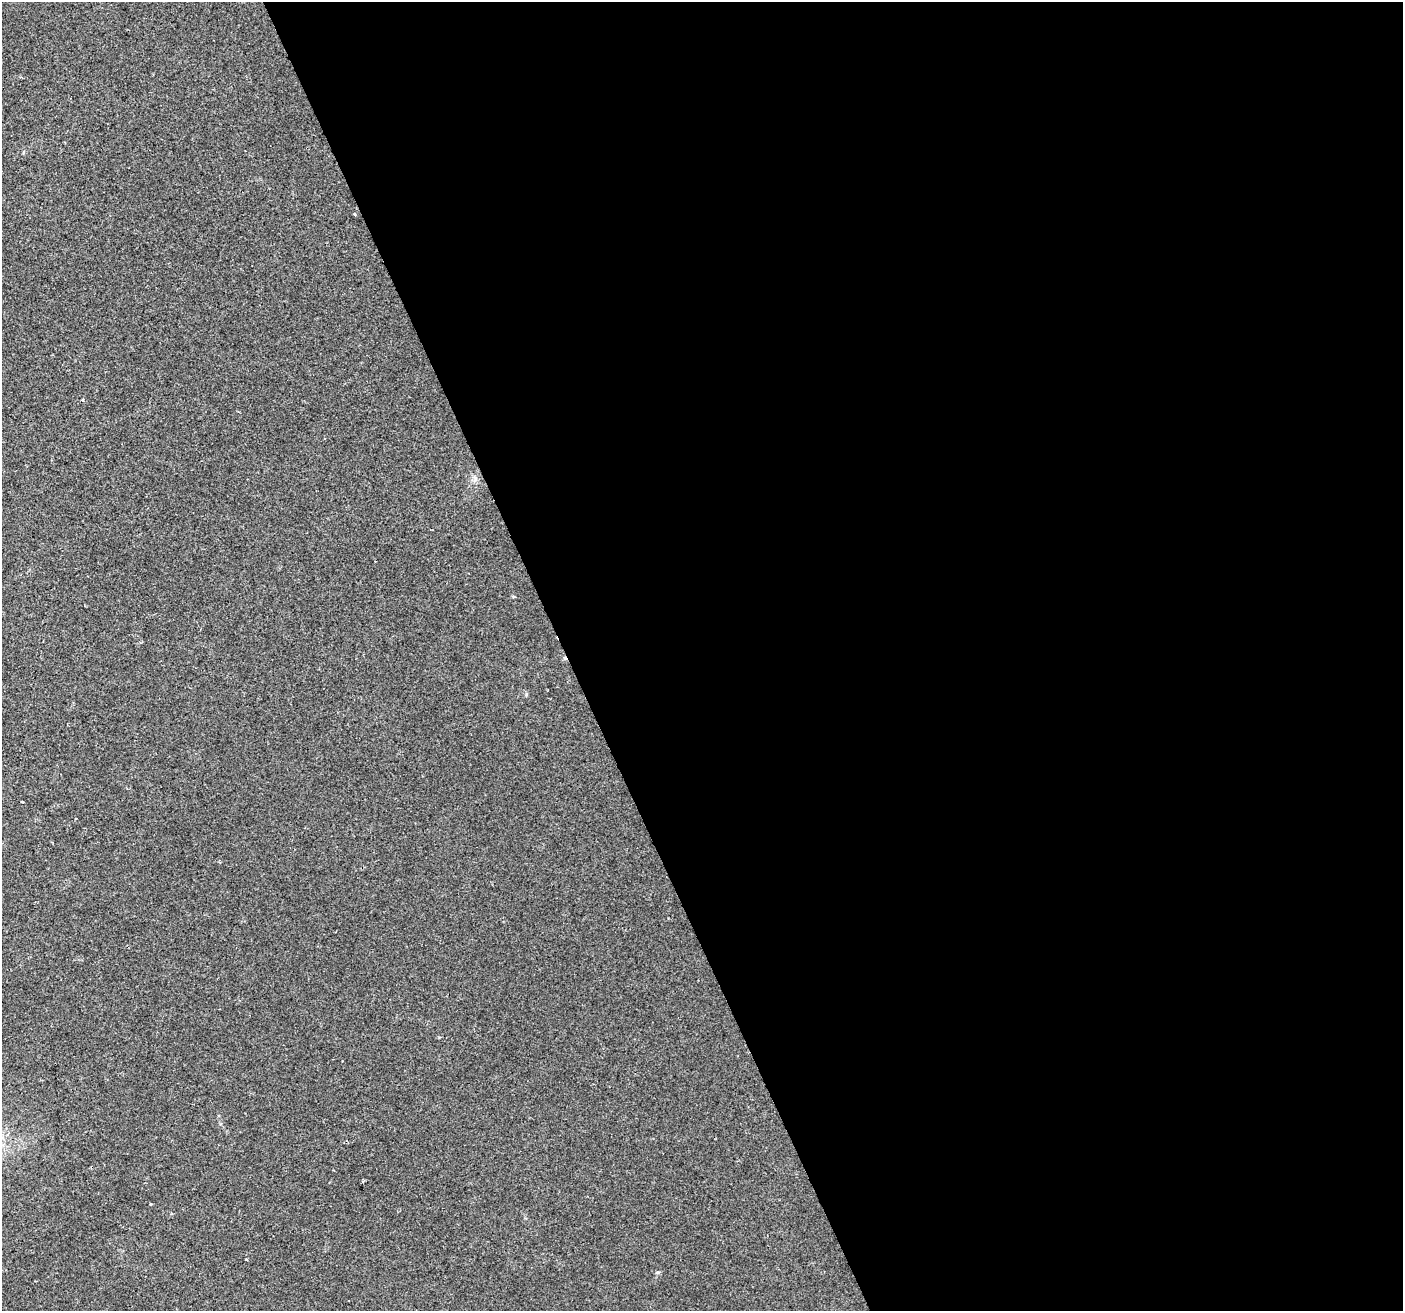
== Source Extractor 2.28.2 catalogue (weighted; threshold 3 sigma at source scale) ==
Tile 8 of 4 x 4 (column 4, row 2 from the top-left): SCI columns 4207-5607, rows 2760-4068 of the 5607 x 5461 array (HDU 1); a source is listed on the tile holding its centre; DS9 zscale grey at full resolution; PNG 1405 x 1313 px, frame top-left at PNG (2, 2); no overlay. Shown black and unused: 60% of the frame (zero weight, under 2 of 3 exposures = <1% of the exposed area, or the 3 px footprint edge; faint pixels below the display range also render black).
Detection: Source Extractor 2.28.2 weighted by HDU 2 'WHT'; one run over the whole footprint, this tile lists its part. Background 0.0293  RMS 0.0063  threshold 0.0285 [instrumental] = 3 sigma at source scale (4.5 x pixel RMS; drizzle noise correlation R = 1.50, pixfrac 1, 0.0396/0.0396 arcsec/px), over >= 5 px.
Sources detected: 7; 1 cosmic-ray / hot-pixel residue — not listed; the other 6 listed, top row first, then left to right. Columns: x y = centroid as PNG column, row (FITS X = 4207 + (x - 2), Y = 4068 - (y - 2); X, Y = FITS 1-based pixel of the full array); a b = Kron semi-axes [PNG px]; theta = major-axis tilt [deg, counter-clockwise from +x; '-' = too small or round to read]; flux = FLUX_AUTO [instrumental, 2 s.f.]
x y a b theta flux
355 214 3 3 - 1
83 399 3 3 - 1.7
513 596 4 3 - 0.88
22 801 3 2 - 0.6
151 1204 3 3 - 3.1
246 1259 3 2 - 0.67